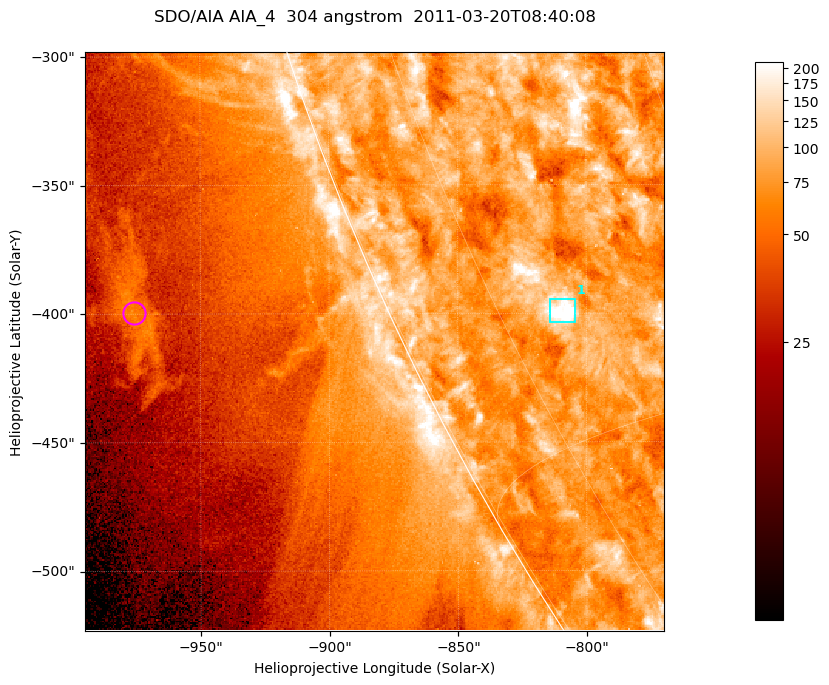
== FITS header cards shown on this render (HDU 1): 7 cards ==
TELESCOP= 'SDO/AIA '           / For AIA: SDO/AIA
INSTRUME= 'AIA_4   '           / For AIA: AIA_ATA1, AIA_ATA2, AIA_ATA3 or AIA_AT
WAVELNTH=                  304 / [angstrom] Wavelength
WAVEUNIT= 'angstrom'           / Wavelength unit: angstrom
DATE-OBS= '2011-03-20T08:40:08.127' / [ISO] Date when observation started; ISO 8
CTYPE1  = 'HPLN-TAN'           / CTYPE1; Typically HPLN
CTYPE2  = 'HPLT-TAN'           / CTYPE2; Typically HPLT

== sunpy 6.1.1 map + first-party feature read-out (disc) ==
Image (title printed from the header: SDO/AIA AIA_4  304 angstrom  2011-03-20T08:40:08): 375 x 375 px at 0.6 arcsec/px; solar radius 964 arcsec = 1605 px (partial field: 0.8% of the solar disc is inside the frame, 44% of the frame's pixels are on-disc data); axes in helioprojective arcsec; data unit not stated in the header (colour bar unlabelled)
Orientation: roll -0.132 deg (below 1 deg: not rotated)
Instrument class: DISC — disc imager (sunpy class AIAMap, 304 A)
Bright regions (active regions / flare kernels): reference = the on-disc median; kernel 3 px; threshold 5 sigma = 119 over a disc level ~81.7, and >= 1.15x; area >= 140 px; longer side >= 4 px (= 2.4 arcsec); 1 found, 1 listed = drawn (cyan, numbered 1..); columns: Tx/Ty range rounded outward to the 2 arcsec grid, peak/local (2 s.f.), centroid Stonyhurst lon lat
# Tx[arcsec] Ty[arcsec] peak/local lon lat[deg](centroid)
1 -814..-804 -404..-394 3.8 -70 -27
Off-limb structures (1.02-1.3 R_sun): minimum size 70 px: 3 found; the strongest spans PA ~110..115 deg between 1.08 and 1.11 R_sun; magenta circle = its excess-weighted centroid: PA ~110 deg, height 1.09 R_sun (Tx ~-976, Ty ~-400 arcsec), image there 2.2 x the reference